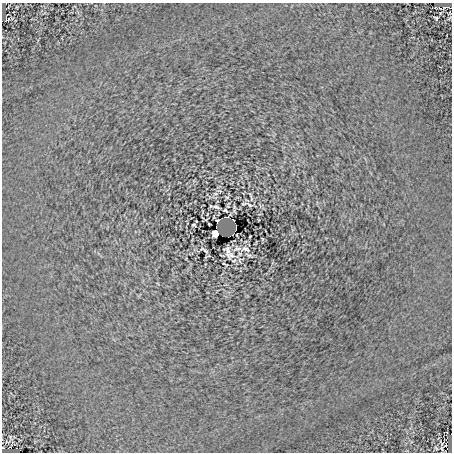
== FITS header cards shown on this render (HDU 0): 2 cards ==
NAXIS1  =                  450
NAXIS2  =                  450

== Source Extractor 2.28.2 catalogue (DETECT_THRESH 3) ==
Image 450 x 450 px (HDU 0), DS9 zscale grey, 1 PNG px = 1 image px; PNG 454 x 454 px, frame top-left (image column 1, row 450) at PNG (2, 3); no overlay
Background 0.00207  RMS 0.093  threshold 0.278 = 3 sigma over >= 5 px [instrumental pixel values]
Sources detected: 28; all 28 listed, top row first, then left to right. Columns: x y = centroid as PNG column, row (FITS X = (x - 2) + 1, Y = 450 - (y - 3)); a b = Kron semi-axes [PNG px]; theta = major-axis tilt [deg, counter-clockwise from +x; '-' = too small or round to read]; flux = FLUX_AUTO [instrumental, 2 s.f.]
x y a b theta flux
445 7 10 3 4 9.6
436 18 4 3 - 7.5
8 19 4 2 - 7.7
215 194 6 4 17 10
227 197 6 4 18 5.5
249 205 9 4 -34 13
216 207 7 2 -15 13
225 210 4 3 - 7.6
228 217 7 4 26 8.2
233 220 3 2 - 5.1
217 222 5 3 - 12
209 224 3 2 - 4.5
193 225 4 3 - 7.6
235 228 8 2 80 3.4
216 233 6 5 - 74
232 234 5 2 - 7.4
250 236 3 2 - 3.6
237 248 12 7 6 29
245 249 12 7 -14 28
204 250 8 3 -24 10
228 250 6 5 - 21
228 255 8 3 -64 14
231 255 12 9 -33 40
249 255 12 3 -25 12
224 264 6 2 -26 5.8
11 437 10 4 -59 12
3 448 3 2 - 5.2
442 449 8 3 -60 8.1
At the frame edge (FLAGS 8, measured only in part): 1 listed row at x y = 3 448